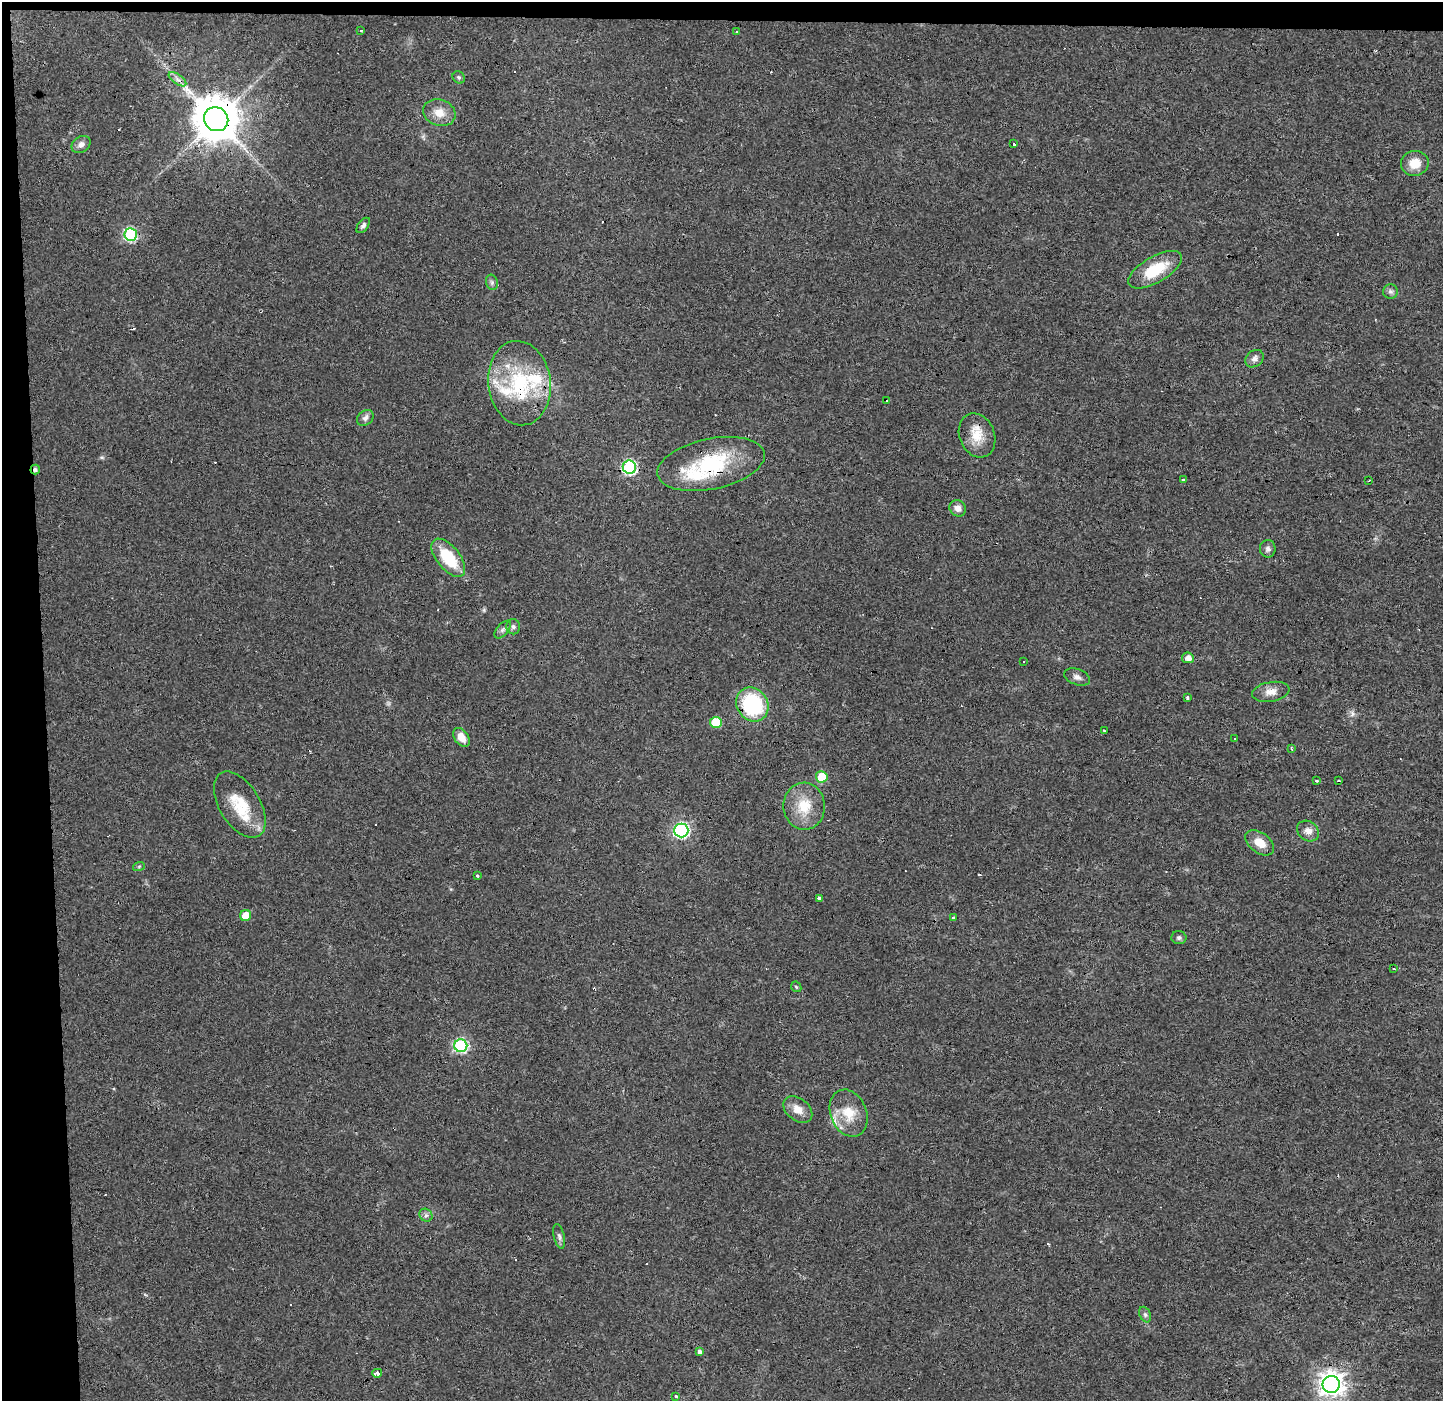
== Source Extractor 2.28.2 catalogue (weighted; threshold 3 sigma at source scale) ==
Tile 1 of 3 x 3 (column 1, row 1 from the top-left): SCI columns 67-1507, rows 2798-4196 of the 4457 x 4202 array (HDU 1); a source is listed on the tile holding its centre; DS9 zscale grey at full resolution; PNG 1445 x 1403 px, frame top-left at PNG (2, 2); each listed source drawn as its Kron ellipse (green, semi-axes under 4 px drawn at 4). Shown black and unused: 4% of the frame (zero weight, under 3 of 4 exposures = <1% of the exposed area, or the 3 px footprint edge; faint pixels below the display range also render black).
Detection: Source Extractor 2.28.2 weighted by HDU 2 'WHT'; one run over the whole footprint, this tile lists its part. Background 0.0173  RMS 0.003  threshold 0.0136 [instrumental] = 3 sigma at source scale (4.5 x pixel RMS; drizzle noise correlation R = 1.50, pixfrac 1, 0.0396/0.0396 arcsec/px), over >= 5 px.
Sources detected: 85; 16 cosmic-ray / hot-pixel residue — neither listed nor drawn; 3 inside a brighter listed object's ellipse — not listed separately; the other 66 listed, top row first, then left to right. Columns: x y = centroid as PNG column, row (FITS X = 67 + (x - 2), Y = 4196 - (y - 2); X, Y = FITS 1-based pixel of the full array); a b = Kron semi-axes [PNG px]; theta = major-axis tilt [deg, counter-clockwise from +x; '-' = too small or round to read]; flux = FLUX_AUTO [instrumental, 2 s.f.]
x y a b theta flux
361 30 3 3 - 4.8
736 31 3 3 - 0.48
459 77 7 5 -45 0.51
177 79 10 5 -35 1.3
439 113 16 13 -19 4
216 119 12 11 - 1200
81 144 10 8 34 1.5
1014 144 3 3 - 0.93
1415 163 14 12 10 4.5
363 225 9 5 53 0.82
131 235 6 6 - 38
1155 270 30 13 30 11
492 282 8 6 -70 0.67
1390 291 7 7 - 0.91
1254 359 10 7 39 1.3
519 383 42 31 -83 25
887 400 3 2 - 0.3
365 418 9 7 38 1.1
977 435 23 17 -68 6.3
711 464 54 25 12 26
629 467 7 6 - 46
35 470 5 4 - 0.9
1183 479 3 3 - 1.5
1369 480 3 2 - 0.28
958 508 8 7 - 1.8
1268 549 9 8 - 1
448 558 23 11 -51 12
513 627 7 7 - 0.8
503 630 10 5 48 0.92
1188 658 6 5 - 1.8
1024 661 3 3 - 0.93
1077 677 13 7 -19 1.4
1271 692 19 9 10 2.9
1188 697 3 3 - 1.7
752 704 18 15 -54 26
716 722 6 5 - 10
1104 731 3 2 - 0.33
461 737 10 7 -55 3.5
1235 738 3 2 - 0.39
1291 748 3 2 - 0.42
822 777 6 5 - 8.6
1317 781 3 3 - 2.9
1339 781 3 3 - 2
240 805 37 20 -59 11
804 806 23 20 -87 8.3
681 830 7 7 - 61
1308 831 12 9 -37 2.1
1260 843 16 10 -35 4.1
139 866 6 4 20 0.39
477 876 3 3 - 0.81
819 898 4 4 - 1.3
246 916 5 5 - 3.9
953 918 3 3 - 0.71
1179 938 7 6 - 0.74
1394 969 3 2 - 0.42
796 987 6 4 -45 0.38
461 1046 6 6 - 41
798 1109 16 11 -39 3.3
849 1113 24 18 -68 7.6
426 1215 7 6 - 0.79
559 1236 13 5 -77 0.99
1145 1315 8 5 -63 0.76
700 1351 4 3 - 4.3
377 1373 5 3 - 7.7
1331 1384 8 8 - 260
676 1396 3 3 - 1.4
Overlapping masked pixels (flux is a lower limit): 6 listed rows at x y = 216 119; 519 383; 711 464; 35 470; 752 704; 716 722